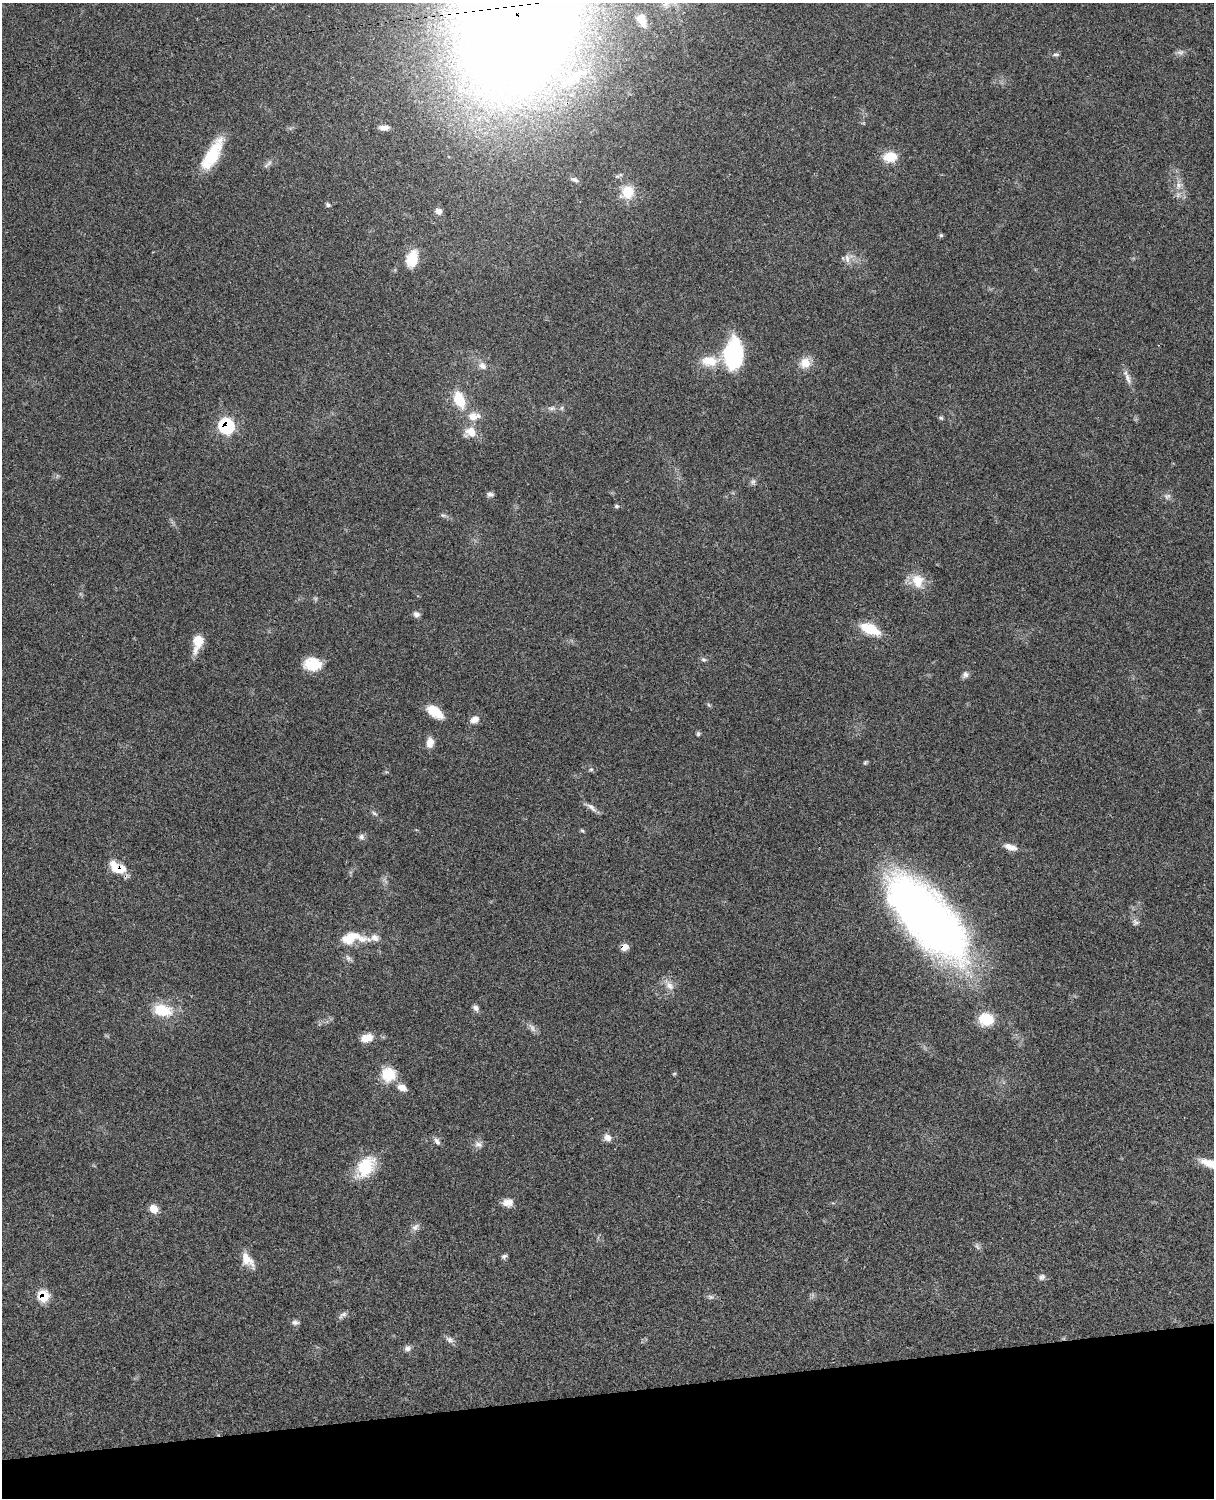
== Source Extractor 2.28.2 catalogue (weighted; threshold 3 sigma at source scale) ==
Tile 10 of 4 x 3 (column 2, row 3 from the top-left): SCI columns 1335-2546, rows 276-1771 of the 5092 x 4924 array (HDU 1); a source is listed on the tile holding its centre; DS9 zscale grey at full resolution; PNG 1216 x 1500 px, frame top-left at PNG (2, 3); no overlay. Shown black and unused: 7% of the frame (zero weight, under 3 of 4 exposures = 6% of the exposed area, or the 3 px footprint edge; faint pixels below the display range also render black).
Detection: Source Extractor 2.28.2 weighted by HDU 2 'WHT'; one run over the whole footprint, this tile lists its part. Background 0.0791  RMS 0.0058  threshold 0.026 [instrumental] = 3 sigma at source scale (4.5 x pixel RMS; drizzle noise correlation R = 1.50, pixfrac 1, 0.05/0.05 arcsec/px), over >= 5 px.
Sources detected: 86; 2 inside a brighter listed object's ellipse — not listed separately; the other 84 listed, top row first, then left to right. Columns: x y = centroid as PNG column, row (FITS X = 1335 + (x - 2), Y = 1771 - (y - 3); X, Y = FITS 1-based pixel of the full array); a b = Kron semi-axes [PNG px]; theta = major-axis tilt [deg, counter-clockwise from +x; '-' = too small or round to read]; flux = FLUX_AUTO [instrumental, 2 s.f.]
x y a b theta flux
518 18 87 65 69 2300
642 20 13 8 -64 7.2
1180 52 11 6 17 2.1
1056 54 10 4 0 1.2
575 77 41 12 41 20
384 128 12 6 1 3.1
212 154 40 13 60 23
890 157 15 11 10 11
268 164 16 4 40 1.7
620 175 7 4 18 1.1
574 179 10 6 -18 1.8
1178 185 10 8 -83 3.3
628 192 16 14 -89 13
328 205 6 5 - 1.4
438 211 9 8 - 2.8
941 235 5 5 - 1
847 258 13 6 -78 2.8
412 259 23 14 75 12
733 354 31 18 87 50
710 361 23 13 -2 12
805 363 14 13 - 7.3
483 366 13 9 -46 3.9
1128 378 19 6 -66 3.8
459 399 17 11 -68 16
552 408 11 6 6 2.3
474 416 17 11 6 6.8
941 418 6 5 - 0.92
226 426 8 8 - 69
470 432 16 14 12 7.5
753 482 9 6 49 1.5
490 494 9 6 -2 1.6
1167 496 10 7 30 2.1
616 506 7 5 -1 0.98
443 515 10 4 -18 1.3
918 581 19 15 -70 11
416 614 8 7 - 2.1
870 629 18 9 -23 21
198 643 21 10 75 9.4
704 660 8 6 -17 1.2
313 664 20 14 -2 13
965 675 9 7 58 2
709 705 6 4 -69 0.81
435 712 18 9 -36 12
474 719 11 7 30 4.1
698 734 7 5 75 0.93
430 742 12 8 84 4.6
865 763 7 4 63 0.78
591 769 6 5 - 0.96
591 807 18 6 -39 2.9
374 813 10 4 -40 1.2
582 831 6 4 -50 0.77
361 837 8 7 - 1.9
1010 847 17 7 -17 5
118 868 19 10 -24 14
927 918 94 38 -48 440
1135 922 10 8 -32 2.1
353 938 36 14 2 16
624 947 8 6 40 5.3
669 985 15 10 -50 4.6
475 1008 9 6 -49 2.2
162 1010 25 14 -13 17
986 1019 16 13 -10 15
532 1028 14 6 -56 2.6
366 1038 14 9 14 7.1
674 1073 5 3 - 0.62
388 1074 16 16 - 14
402 1088 12 8 -27 4.6
607 1138 11 9 -49 3.3
437 1141 11 6 -56 2.1
478 1144 11 8 -23 2.7
365 1167 27 17 54 22
508 1202 13 10 0 4.3
154 1209 9 8 - 5.4
415 1227 12 8 36 2.6
977 1246 10 4 -56 1.4
504 1256 8 5 28 1.3
247 1260 22 11 -52 7.6
1042 1277 9 7 45 1.8
43 1296 9 8 - 17
710 1297 8 6 -20 1.4
343 1315 14 6 36 2
295 1322 10 6 -4 1.8
449 1340 12 6 -28 2.3
407 1348 9 7 30 2.1
Overlapping masked pixels (flux is a lower limit): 5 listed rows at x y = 518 18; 226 426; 118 868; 624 947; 43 1296
Isophote crosses this tile's border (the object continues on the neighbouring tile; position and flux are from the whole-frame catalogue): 1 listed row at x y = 518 18